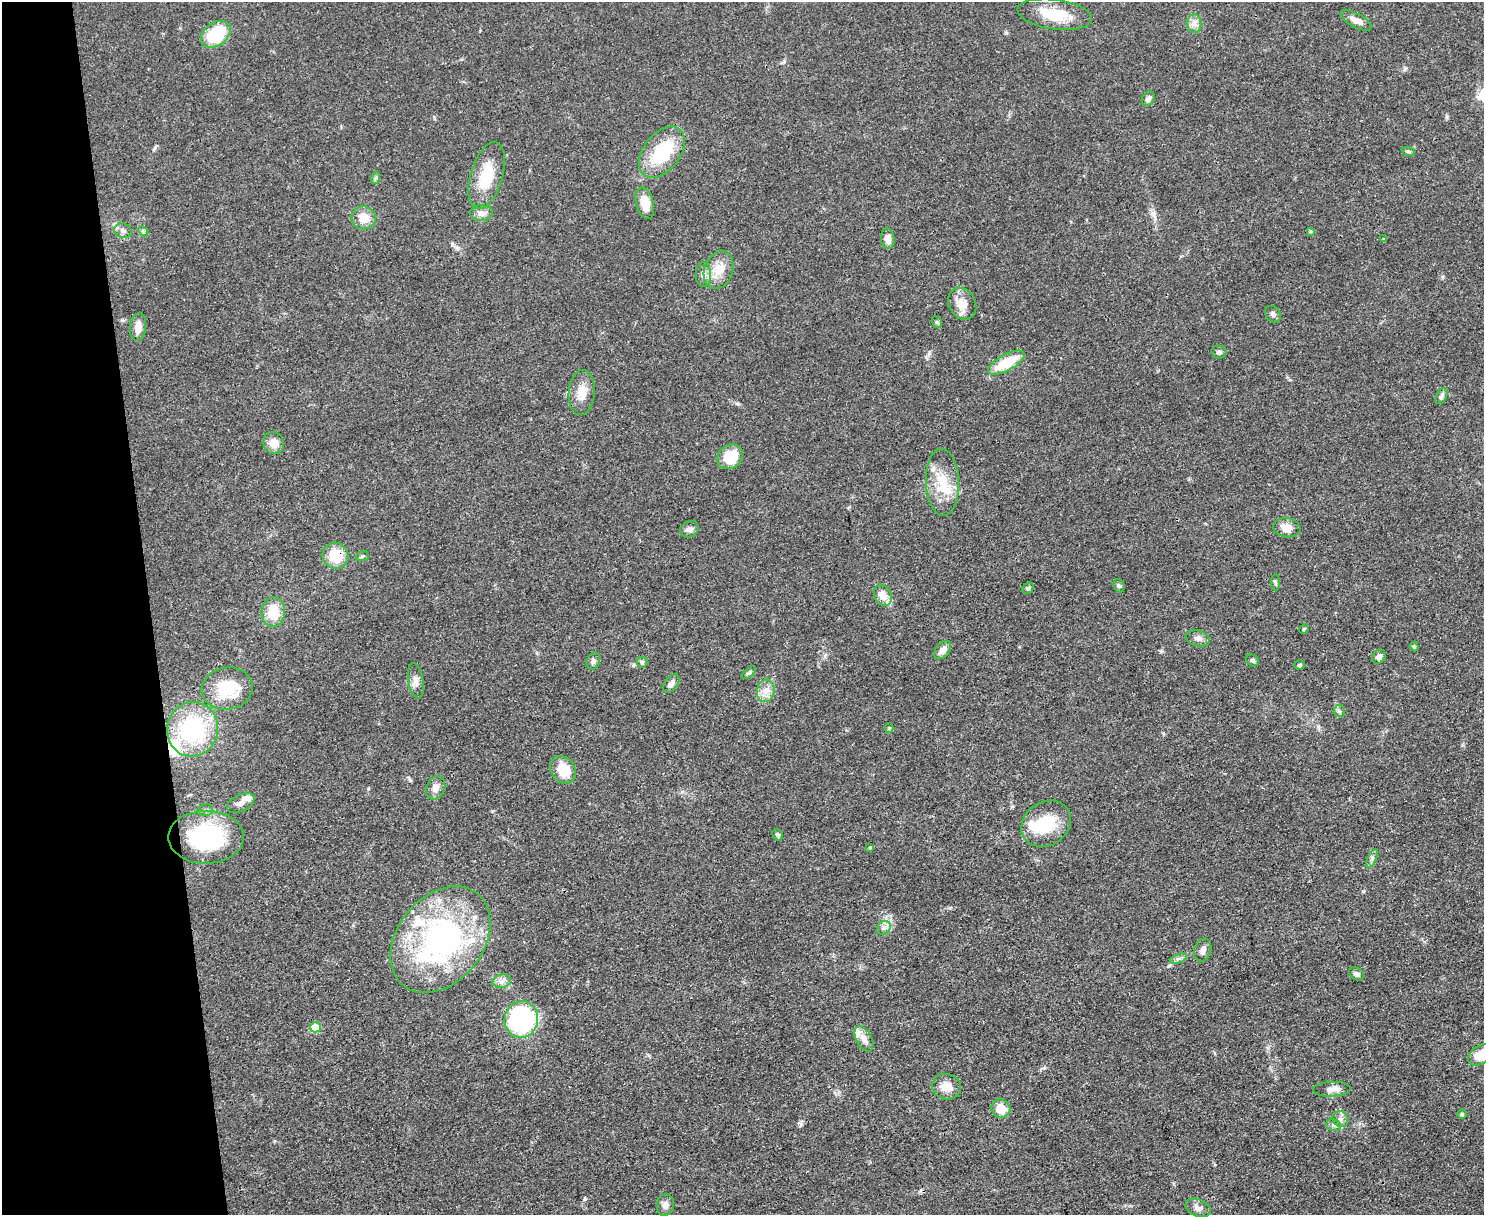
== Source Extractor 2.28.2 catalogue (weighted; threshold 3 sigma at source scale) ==
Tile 4 of 3 x 4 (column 1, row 2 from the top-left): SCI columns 136-1617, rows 2425-3637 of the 4832 x 4849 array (HDU 1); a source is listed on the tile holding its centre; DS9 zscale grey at full resolution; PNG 1486 x 1217 px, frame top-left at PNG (2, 2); each listed source drawn as its Kron ellipse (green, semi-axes under 4 px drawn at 4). Shown black and unused: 10% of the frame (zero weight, under 3 of 4 exposures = <1% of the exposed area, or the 3 px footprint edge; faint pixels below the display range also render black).
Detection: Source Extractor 2.28.2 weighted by HDU 2 'WHT'; one run over the whole footprint, this tile lists its part. Background 0.0514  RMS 0.0049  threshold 0.022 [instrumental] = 3 sigma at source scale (4.5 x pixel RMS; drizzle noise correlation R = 1.50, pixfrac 1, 0.05/0.05 arcsec/px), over >= 5 px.
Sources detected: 91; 1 inside a brighter object's white glare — neither listed nor drawn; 7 inside a brighter listed object's ellipse — not listed separately; the other 83 listed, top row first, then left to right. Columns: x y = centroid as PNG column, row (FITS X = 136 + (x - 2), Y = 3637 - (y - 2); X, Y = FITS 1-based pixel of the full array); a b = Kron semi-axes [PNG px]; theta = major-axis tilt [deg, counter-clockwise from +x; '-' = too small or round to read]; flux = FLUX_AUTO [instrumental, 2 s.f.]
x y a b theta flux
1055 14 37 15 -8 17
1356 20 17 7 -28 3.7
1194 24 9 7 90 2.4
216 34 16 11 36 24
1148 99 8 6 56 1.8
1408 151 7 4 -19 0.82
662 152 29 18 52 26
487 176 35 16 73 18
375 178 6 4 70 0.75
645 203 16 8 -75 8.4
481 213 11 8 1 3.2
364 218 12 11 - 6.8
123 231 9 7 -24 1.9
143 231 5 4 - 0.75
1311 231 4 4 - 0.61
888 239 10 6 -85 3.1
1384 239 4 3 - 0.48
719 270 19 14 70 8.5
703 274 12 7 -90 3
962 304 17 13 -59 6.3
1273 314 9 7 -53 1.4
937 322 6 4 -59 0.79
138 327 14 8 84 4.4
1219 352 8 6 -8 1.4
1006 363 20 8 28 17
582 393 22 13 85 7.2
1441 396 9 5 61 1.4
274 443 11 10 - 4.5
730 457 14 11 39 13
942 482 33 16 -87 15
1287 528 14 9 -9 5.4
690 529 10 8 31 2
335 556 13 13 - 13
362 556 6 5 - 0.85
1275 582 8 4 -89 0.83
1119 586 7 5 -68 0.92
1028 588 6 5 - 0.91
883 595 11 8 -60 5.1
273 612 15 11 86 12
1304 629 5 4 - 0.58
1198 638 12 7 -15 2.3
1414 647 5 4 - 0.69
943 650 11 6 50 3.3
1379 657 7 6 - 1.9
1252 660 7 5 -45 0.96
593 661 9 6 70 1.4
642 662 5 5 - 0.92
1300 665 5 4 - 0.82
749 673 8 4 36 0.98
416 681 18 7 -80 3
671 684 11 6 50 2.4
227 689 25 21 11 21
766 691 11 9 82 3.9
1339 711 6 5 - 0.97
889 728 5 4 - 0.77
192 729 27 25 73 48
563 770 15 11 -56 11
436 788 12 9 67 3.3
241 803 15 8 26 3.1
205 810 8 6 14 1.3
1046 824 26 21 35 19
778 835 6 4 -54 1
206 837 38 26 0 54
870 847 4 3 - 0.45
1372 858 10 4 64 1.3
884 928 7 6 - 1.7
440 940 59 43 51 130
1203 950 12 8 74 2.4
1179 958 9 4 19 1.3
1356 974 8 5 -34 1.6
502 981 9 7 14 2.2
521 1019 18 16 80 83
315 1027 5 5 - 14
864 1039 13 8 -62 3.5
1481 1055 14 9 34 10
946 1087 14 12 -14 5.6
1332 1089 19 7 3 3.5
1001 1108 10 9 - 8.1
1462 1114 5 5 - 0.75
1341 1119 8 7 - 1.9
1333 1125 7 6 - 1.4
665 1205 11 8 80 2.6
1198 1208 13 8 -22 3
Overlapping masked pixels (flux is a lower limit): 1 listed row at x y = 335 556
Isophote crosses this tile's border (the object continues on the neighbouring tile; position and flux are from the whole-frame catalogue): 1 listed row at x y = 1481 1055
Unlisted compact peaks at least as high as the median listed source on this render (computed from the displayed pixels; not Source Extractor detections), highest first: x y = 801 1124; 585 1199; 1154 215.